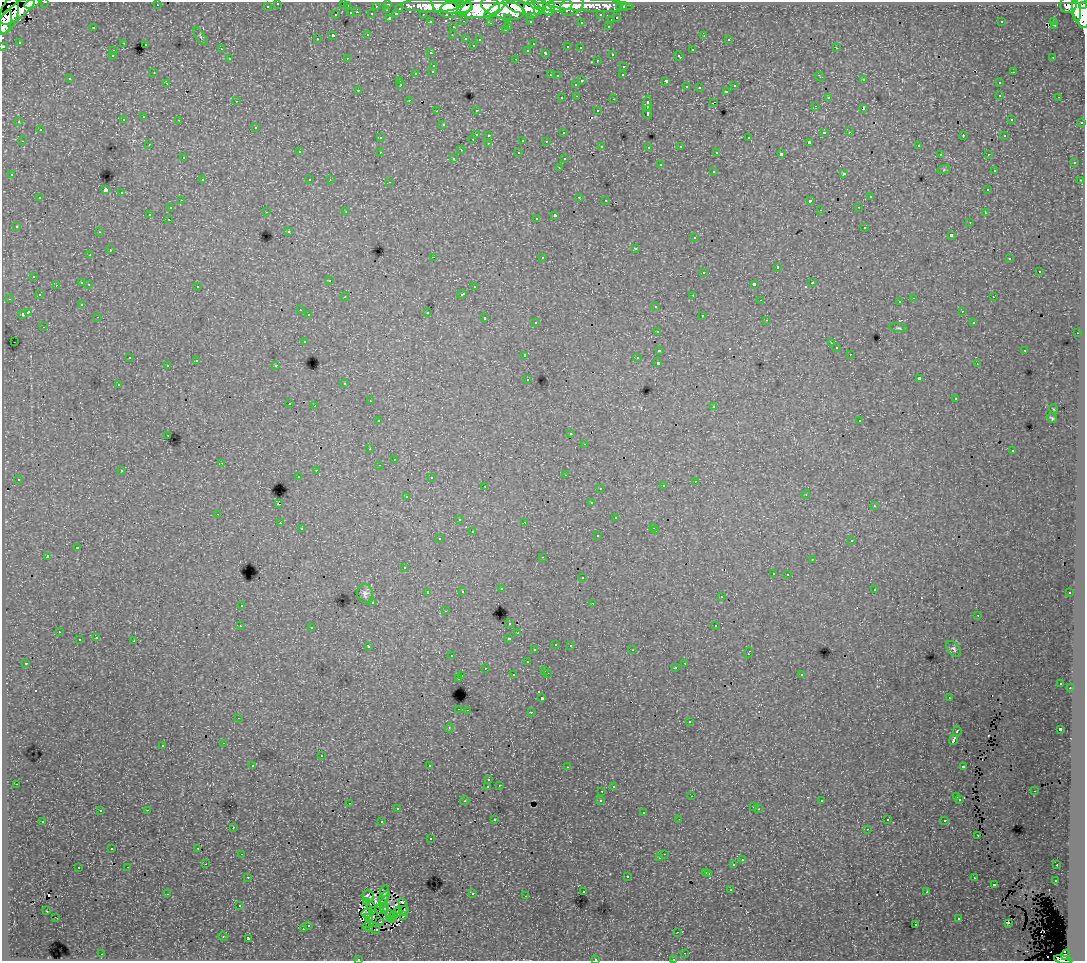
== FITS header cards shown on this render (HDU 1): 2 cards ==
NAXIS1  =                 1083
NAXIS2  =                  959

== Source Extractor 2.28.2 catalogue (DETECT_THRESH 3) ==
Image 1083 x 959 px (HDU 1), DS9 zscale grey, 1 PNG px = 1 image px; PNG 1087 x 963 px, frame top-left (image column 1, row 959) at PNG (2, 2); each listed source drawn as its Kron ellipse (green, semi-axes under 4 px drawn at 4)
Background 87.5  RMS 0.81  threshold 2.44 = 3 sigma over >= 5 px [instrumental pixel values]
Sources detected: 491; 10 with non-positive FLUX_AUTO (blend fragments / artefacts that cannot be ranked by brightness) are neither listed nor drawn; the other 481 listed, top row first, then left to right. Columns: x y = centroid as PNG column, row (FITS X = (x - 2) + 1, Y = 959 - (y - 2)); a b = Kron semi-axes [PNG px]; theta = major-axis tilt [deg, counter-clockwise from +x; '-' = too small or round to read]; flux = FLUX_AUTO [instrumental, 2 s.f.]
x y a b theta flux
45 2 3 2 - 2200
32 3 8 4 21 27000
278 3 3 3 - 1000
343 3 3 2 - 82
388 4 3 3 - 3300
157 5 3 2 - 59
590 5 43 6 -2 62000
1068 5 8 8 - 58000
267 6 3 3 - 1000
347 6 3 3 - 600
376 6 3 2 - 600
430 6 29 6 -1 140000
444 6 14 9 -36 120000
559 6 14 6 7 87000
572 6 12 8 26 48000
1084 6 3 3 - 27000
457 7 16 6 2 150000
521 7 15 6 -16 150000
542 7 12 5 -35 84000
549 7 9 5 -87 73000
620 7 3 3 - 760
623 7 3 3 - 940
400 8 3 3 - 550
479 8 21 10 8 300000
466 9 8 4 52 64000
503 9 22 10 -15 380000
532 9 9 8 - 110000
1081 9 19 7 -78 240000
387 10 3 2 - 92
494 10 12 4 33 77000
18 11 20 7 36 140000
538 11 4 4 - 44000
1076 11 10 4 -84 100000
357 12 3 3 - 210
351 13 3 3 - 530
372 14 3 3 - 720
396 14 4 3 - 450
423 14 3 2 - 990
9 15 19 9 71 160000
336 15 3 3 - 380
601 15 3 3 - 650
389 18 3 3 - 620
508 18 3 3 - 490
617 18 3 3 - 420
611 20 3 3 - 260
464 21 3 2 - 200
530 21 3 3 - 680
1054 21 3 2 - 240
5 22 12 6 72 120000
431 22 3 3 - 1300
581 22 3 3 - 140
1001 22 3 3 - 100
490 23 3 2 - 74
1054 25 3 2 - 63
509 26 3 2 - 180
608 26 3 2 - 180
93 27 3 3 - 430
453 27 3 3 - 130
505 30 3 2 - 97
368 34 3 3 - 310
452 35 3 2 - 87
704 35 4 3 - 200
200 36 10 4 -56 120
333 36 4 3 - 860
466 38 3 3 - 170
317 39 2 2 - 44
729 39 3 2 - 83
480 40 3 3 - 110
19 42 3 2 - 62
124 43 2 2 - 36
145 44 3 3 - 280
533 44 4 3 - 80
473 45 3 2 - 93
3 46 3 3 - 3300
568 47 3 3 - 260
580 48 3 2 - 110
836 48 3 2 - 160
221 49 4 3 - 62
528 50 3 3 - 150
692 50 3 3 - 250
113 51 3 3 - 150
431 53 3 3 - 200
546 53 3 3 - 370
612 54 3 3 - 250
112 56 3 3 - 98
679 56 5 3 - 230
1053 57 3 2 - 88
347 58 3 2 - 39
230 59 3 3 - 140
516 59 3 2 - 310
597 60 3 2 - 100
434 65 3 3 - 230
624 66 3 3 - 230
433 71 3 3 - 270
154 72 3 2 - 53
1013 72 3 2 - 220
416 73 3 3 - 290
550 75 3 2 - 160
623 75 3 2 - 76
557 76 3 2 - 55
820 77 5 4 - 67
70 79 3 3 - 100
864 80 3 3 - 100
400 81 3 2 - 96
582 81 3 3 - 320
666 81 3 3 - 580
167 83 3 2 - 78
999 83 3 3 - 200
576 84 3 3 - 120
400 85 3 2 - 60
735 86 3 3 - 130
686 87 3 3 - 220
699 88 2 2 - 60
358 90 3 3 - 79
727 91 3 3 - 300
1000 95 3 2 - 210
577 96 3 2 - 120
828 97 3 3 - 110
1059 97 3 2 - 180
562 98 3 3 - 130
614 99 3 2 - 290
409 100 3 2 - 94
236 101 3 2 - 50
713 102 4 2 - 250
648 104 8 3 88 1400
815 106 4 3 - 93
863 108 3 3 - 370
476 110 3 3 - 110
437 111 3 2 - 100
598 111 3 3 - 300
648 112 7 3 89 1300
144 117 3 3 - 140
1011 119 3 2 - 92
123 120 3 3 - 170
179 120 3 2 - 80
19 122 4 3 - 100
1082 122 3 2 - 500
443 125 3 2 - 69
256 127 3 3 - 160
40 130 3 3 - 280
824 132 3 3 - 590
849 132 3 2 - 96
563 133 3 3 - 100
476 134 3 3 - 520
489 135 3 3 - 200
963 136 3 2 - 290
1004 136 3 2 - 52
380 138 3 3 - 160
749 138 3 3 - 310
473 139 3 2 - 220
523 140 3 3 - 530
22 141 3 2 - 73
546 141 2 2 - 43
809 142 3 3 - 100
489 143 3 2 - 150
149 145 3 2 - 50
918 145 3 3 - 130
602 146 3 3 - 140
681 146 3 3 - 190
649 147 3 3 - 97
461 150 4 3 - 61
299 152 3 3 - 160
380 152 3 2 - 120
717 152 4 3 - 110
519 153 3 3 - 150
781 154 4 3 - 1300
940 154 3 2 - 80
988 154 3 2 - 170
183 158 3 2 - 120
454 158 3 3 - 150
564 159 2 2 - 44
1074 163 3 3 - 130
660 165 3 3 - 480
559 167 3 2 - 100
944 169 6 4 20 82
994 170 3 3 - 98
713 171 3 3 - 190
844 173 3 3 - 380
12 175 3 3 - 110
202 180 3 2 - 160
310 180 3 3 - 120
330 180 2 2 - 45
1080 180 3 3 - 36
390 182 3 2 - 180
105 190 3 3 - 3700
988 190 3 3 - 160
122 193 3 3 - 400
579 197 3 2 - 210
870 197 3 3 - 220
40 198 3 3 - 170
181 200 3 3 - 61
606 200 3 2 - 53
810 201 4 3 - 550
859 207 3 2 - 90
170 208 3 3 - 150
820 210 2 2 - 46
346 211 3 2 - 90
266 212 3 3 - 82
985 213 3 3 - 94
149 214 3 3 - 640
555 215 3 3 - 730
536 218 3 3 - 160
168 219 3 2 - 210
970 222 3 2 - 74
17 226 3 3 - 120
865 227 3 3 - 230
289 231 4 3 - 74
99 232 3 2 - 130
951 235 3 3 - 420
695 238 3 3 - 180
635 248 3 3 - 310
110 250 3 2 - 150
90 255 3 2 - 78
433 257 3 2 - 400
542 257 3 3 - 390
1010 259 3 3 - 86
777 267 3 3 - 390
1039 271 3 3 - 330
704 272 3 3 - 300
34 276 3 3 - 140
330 280 3 3 - 220
82 283 3 3 - 340
813 283 3 3 - 240
89 284 3 2 - 140
754 284 4 3 - 1100
56 285 3 2 - 120
197 286 3 3 - 150
474 287 3 3 - 66
462 294 5 3 - 250
39 295 3 2 - 100
693 295 3 3 - 31
345 297 4 4 - 57
993 297 3 2 - 140
914 298 3 2 - 370
9 299 3 2 - 48
761 300 3 3 - 63
900 302 3 3 - 160
82 304 3 3 - 100
656 306 3 3 - 150
300 310 3 2 - 70
962 311 3 2 - 100
28 312 4 3 - 960
427 312 3 3 - 180
22 314 4 3 - 400
309 315 3 3 - 130
702 315 3 3 - 190
98 317 3 2 - 220
485 318 3 3 - 200
767 320 3 2 - 66
536 322 2 2 - 49
974 323 3 3 - 87
44 327 3 2 - 180
898 328 9 4 -9 94
657 331 3 2 - 92
1077 333 3 2 - 85
304 341 3 3 - 100
14 342 2 2 - 37
831 343 3 3 - 51
836 348 3 3 - 120
659 350 4 3 - 630
1025 350 3 2 - 230
850 354 3 2 - 71
525 355 3 3 - 230
130 357 3 2 - 100
637 358 3 3 - 120
196 361 3 2 - 45
658 363 3 3 - 1100
977 364 3 3 - 51
168 365 3 3 - 220
276 366 3 3 - 190
919 378 4 3 - 1100
528 379 3 2 - 96
345 383 3 3 - 160
118 385 3 2 - 190
955 399 3 3 - 110
370 401 3 2 - 96
290 404 3 2 - 200
315 406 2 2 - 300
714 406 3 3 - 180
1053 409 5 3 - 46
1052 418 5 4 - 91
378 421 3 3 - 120
860 421 2 2 - 49
571 434 3 2 - 76
168 435 3 2 - 100
585 444 3 2 - 46
370 449 3 2 - 150
1012 451 3 2 - 75
394 459 3 2 - 45
222 463 2 2 - 30
379 465 3 2 - 87
316 470 3 2 - 190
122 471 3 3 - 150
565 475 2 2 - 44
298 476 2 2 - 79
431 477 3 2 - 90
18 479 3 3 - 180
695 481 3 3 - 93
485 486 3 2 - 160
663 486 3 3 - 150
600 488 3 2 - 90
806 494 4 3 - 40
407 496 3 3 - 120
591 503 3 3 - 160
278 504 3 3 - 490
874 506 4 4 - 54
218 514 3 2 - 250
616 518 3 3 - 250
459 519 3 3 - 160
525 522 3 3 - 63
280 523 3 3 - 78
654 527 3 2 - 90
301 529 3 3 - 130
472 531 3 2 - 74
656 531 3 2 - 96
598 536 3 3 - 220
439 539 3 3 - 120
852 540 3 3 - 230
77 548 3 3 - 400
48 556 3 3 - 980
543 557 3 2 - 88
812 559 4 3 - 37
404 568 3 2 - 67
773 573 3 3 - 170
788 574 3 2 - 130
582 578 3 3 - 160
501 589 3 2 - 91
874 589 3 2 - 170
462 591 3 3 - 93
428 592 3 3 - 180
1070 593 3 3 - 170
365 594 9 8 - 250
721 597 3 3 - 150
373 602 3 3 - 110
593 603 3 2 - 89
241 605 3 3 - 140
445 611 3 2 - 160
978 615 2 2 - 45
510 623 4 4 - 100
240 626 2 2 - 43
716 626 3 3 - 220
312 627 3 2 - 99
59 632 3 2 - 150
518 633 3 3 - 110
96 638 3 2 - 93
509 638 3 3 - 220
79 640 3 3 - 280
134 641 3 3 - 250
556 644 3 3 - 180
570 645 3 3 - 110
368 646 3 3 - 120
954 649 9 6 -50 160
535 650 3 3 - 100
632 650 3 2 - 110
748 653 6 3 69 460
452 656 3 2 - 150
527 662 3 2 - 110
26 663 3 2 - 64
685 663 3 2 - 170
485 668 3 2 - 130
675 668 3 3 - 100
545 670 3 2 - 230
547 673 3 2 - 340
801 674 3 3 - 140
513 675 3 3 - 130
462 676 3 2 - 140
459 679 3 3 - 610
1061 683 3 3 - 120
1070 688 3 2 - 150
542 698 3 3 - 1100
949 698 3 2 - 75
459 709 3 2 - 110
467 710 2 2 - 240
531 712 3 2 - 230
238 718 2 2 - 35
689 722 3 3 - 210
449 728 4 3 - 51
1060 729 3 3 - 1300
957 731 5 3 - 470
954 740 5 3 - 1700
224 743 3 2 - 66
163 745 3 3 - 240
321 756 3 2 - 190
253 765 3 3 - 120
429 766 3 3 - 1500
963 766 4 3 - 300
567 767 4 3 - 76
489 780 3 3 - 140
16 784 3 2 - 110
499 785 3 3 - 79
488 786 3 3 - 930
613 786 4 4 - 130
602 791 3 2 - 200
1034 791 3 2 - 180
692 796 3 2 - 48
957 797 3 2 - 73
601 800 3 3 - 190
960 800 3 2 - 130
465 801 5 3 - 68
822 801 3 3 - 82
349 803 3 2 - 170
754 807 3 2 - 160
397 809 3 3 - 120
759 809 3 3 - 61
147 810 3 2 - 250
100 811 3 3 - 170
644 812 3 3 - 470
495 819 3 3 - 100
679 819 2 2 - 34
887 820 3 3 - 100
43 821 3 3 - 200
945 821 3 3 - 200
382 822 3 3 - 420
233 827 3 2 - 86
867 829 3 3 - 49
978 835 3 2 - 88
431 838 3 2 - 140
198 848 2 2 - 41
112 849 3 3 - 120
242 854 3 2 - 110
664 854 3 2 - 80
660 858 3 3 - 70
742 860 3 3 - 150
206 864 2 2 - 160
734 865 3 3 - 620
1057 865 3 2 - 110
128 867 3 2 - 52
78 868 3 3 - 280
706 872 3 3 - 130
709 873 3 3 - 310
248 877 3 2 - 140
627 877 3 3 - 200
974 878 3 2 - 140
1055 880 3 3 - 110
994 884 3 3 - 570
731 890 3 2 - 150
385 891 6 2 69 50
583 891 3 3 - 210
927 892 3 2 - 78
167 894 3 2 - 340
472 894 3 3 - 320
368 896 6 5 - 82
526 896 3 2 - 72
384 897 7 3 55 5
367 902 3 3 - 88
402 902 3 3 - 52
383 903 4 2 - 29
240 906 3 3 - 84
371 906 5 3 - 2.8
384 908 4 2 - 36
380 909 5 2 - 60
47 911 3 2 - 39
373 911 3 2 - 48
404 911 5 3 - 70
398 912 4 3 - 37
367 913 5 4 - 230
390 915 6 3 -68 76
394 915 2 2 - 75
404 915 3 3 - 58
55 917 2 2 - 27
369 917 4 2 - 65
392 919 3 2 - 59
959 919 3 3 - 210
380 922 3 2 - 79
1008 923 3 2 - 35
370 924 2 2 - 51
308 925 3 3 - 150
916 925 3 2 - 210
368 927 5 2 - 22
303 929 3 3 - 240
376 929 2 2 - 45
678 932 3 3 - 70
223 936 5 3 - 57
248 938 3 3 - 730
685 953 3 3 - 75
102 954 3 2 - 180
1066 955 5 4 - 31000
358 959 3 2 - 97
595 959 3 2 - 220
673 959 4 4 - 71
1063 960 9 4 -11 42000
At the frame edge (FLAGS 8, measured only in part): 11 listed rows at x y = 45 2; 32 3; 278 3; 343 3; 1084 6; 5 22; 3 46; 358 959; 595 959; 673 959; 1063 960
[10 non-positive-flux detections neither listed nor drawn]